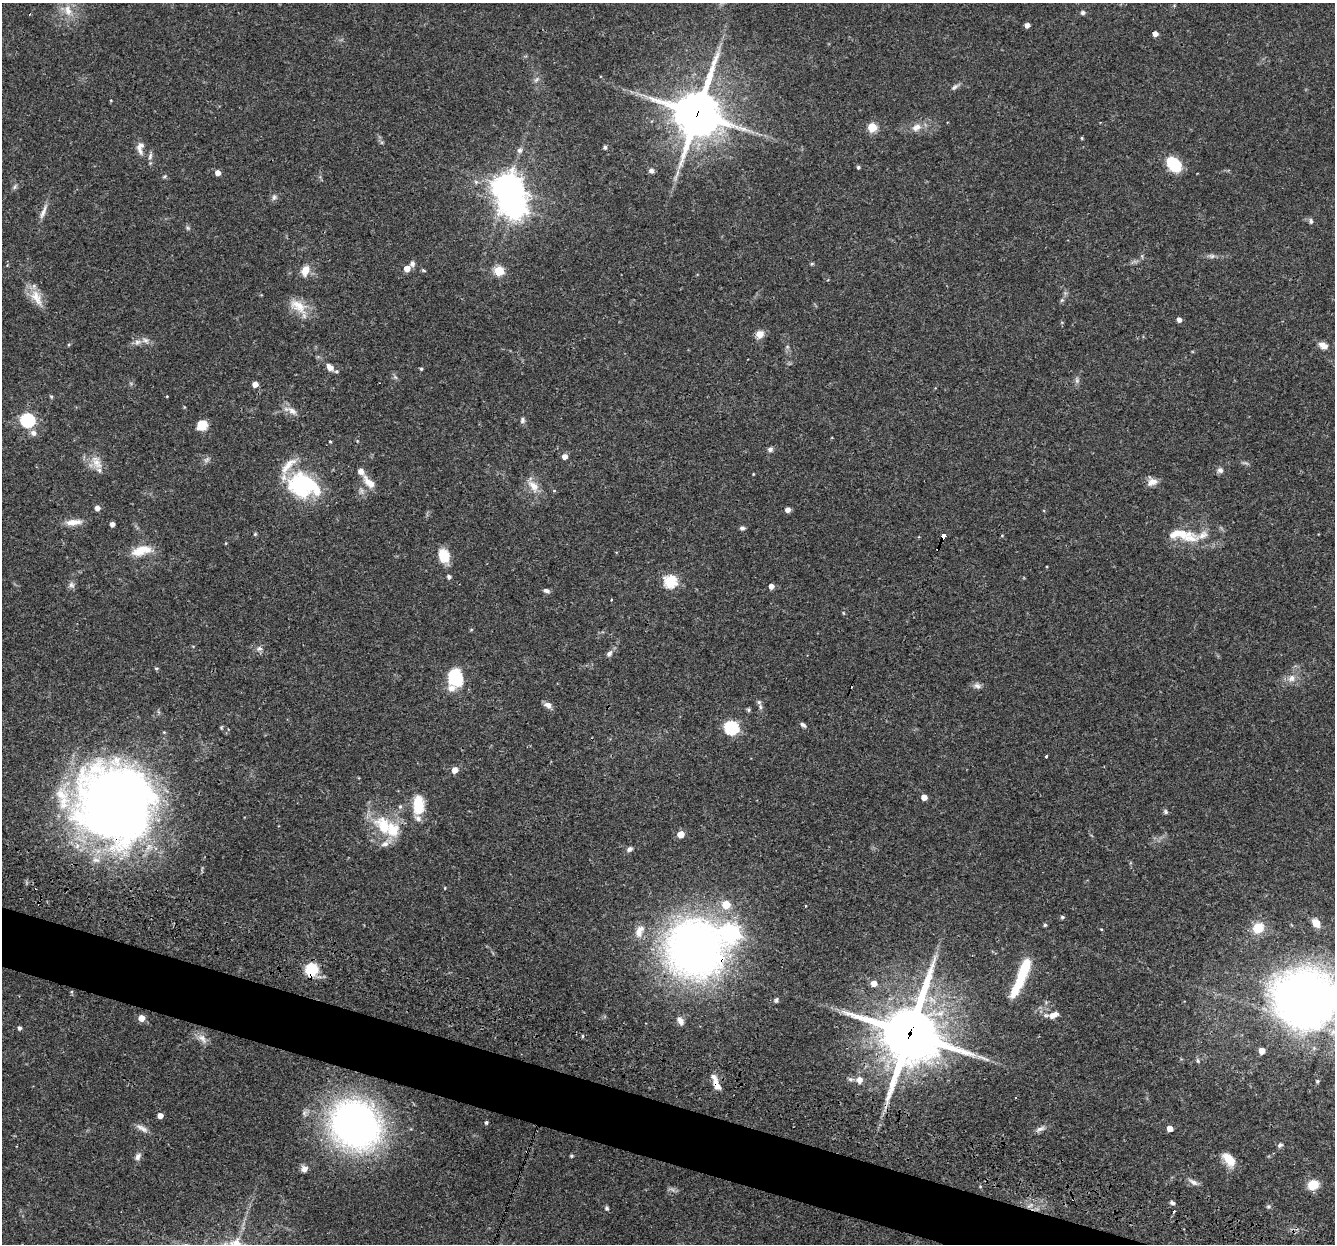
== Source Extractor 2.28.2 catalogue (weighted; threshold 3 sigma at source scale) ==
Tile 6 of 4 x 4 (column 2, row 2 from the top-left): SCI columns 1335-2667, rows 2740-3981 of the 5355 x 5411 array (HDU 1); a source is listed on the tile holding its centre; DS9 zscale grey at full resolution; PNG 1337 x 1246 px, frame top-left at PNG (2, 3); no overlay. Shown black and unused: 4% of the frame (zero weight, under 3 of 4 exposures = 3% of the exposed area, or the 3 px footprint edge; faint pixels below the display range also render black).
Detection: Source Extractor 2.28.2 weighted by HDU 2 'WHT'; one run over the whole footprint, this tile lists its part. Background 0.0577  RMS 0.0033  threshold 0.015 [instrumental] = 3 sigma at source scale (4.5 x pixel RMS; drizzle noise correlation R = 1.50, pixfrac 1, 0.05/0.05 arcsec/px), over >= 5 px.
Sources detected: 157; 2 inside a brighter object's white glare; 2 cosmic-ray / hot-pixel residue — not listed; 12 inside a brighter listed object's ellipse — not listed separately; the other 141 listed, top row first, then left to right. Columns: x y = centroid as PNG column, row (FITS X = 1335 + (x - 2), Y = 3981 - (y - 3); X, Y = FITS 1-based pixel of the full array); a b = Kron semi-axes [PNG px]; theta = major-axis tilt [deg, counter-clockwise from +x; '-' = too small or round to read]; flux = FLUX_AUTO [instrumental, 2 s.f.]
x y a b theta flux
68 10 15 9 -77 3.8
1083 13 6 5 - 0.75
1027 25 4 4 - 1.8
1155 34 4 4 - 1.8
955 87 10 5 32 0.92
697 113 16 15 - 1300
872 127 5 5 - 14
916 127 13 9 20 2.7
1082 138 4 3 - 0.38
605 147 4 4 - 0.81
140 148 18 8 85 2.3
520 150 7 7 - 1
1174 164 15 10 -49 13
858 167 4 4 - 0.57
651 171 6 6 - 0.99
218 173 5 4 - 2.3
677 173 9 4 71 1
164 177 6 4 19 0.43
14 187 7 4 88 0.63
507 187 10 9 - 340
274 197 8 6 74 0.87
43 212 22 5 68 2.1
1311 221 8 5 -89 0.7
188 228 6 4 -45 0.54
1212 256 9 6 -14 0.92
412 264 8 7 - 1
812 264 5 3 - 0.38
407 268 5 5 - 3.7
305 270 14 9 72 3.4
499 271 5 5 - 18
36 297 26 12 -62 5.1
1062 300 5 5 - 0.54
298 306 27 14 -31 6.2
1179 320 5 4 - 1.5
760 334 9 8 - 2.6
137 342 9 6 15 1.4
69 345 5 4 - 0.37
1323 345 12 7 -22 2.2
330 367 11 7 -44 2
421 369 4 3 - 0.43
1077 380 9 4 -82 0.81
255 384 5 4 - 2.5
51 396 6 3 -19 0.38
292 411 16 8 -30 2.3
28 420 6 6 - 53
522 420 8 6 79 0.85
202 425 10 10 - 4.8
33 433 9 7 -46 1.5
330 442 3 3 - 0.31
770 449 7 6 - 0.91
565 456 5 5 - 2.2
207 460 9 5 45 0.94
97 462 21 10 -58 3.9
1220 470 8 7 - 1.2
753 474 3 3 - 0.25
369 482 21 9 -44 3.7
1152 482 14 9 27 2.4
302 484 25 24 - 34
533 486 18 10 -43 3.7
97 508 5 5 - 1.6
788 510 5 4 - 2
74 522 21 8 6 3.3
112 524 4 4 - 1.6
742 528 7 4 0 0.69
255 534 6 3 45 0.36
1002 535 4 3 - 0.29
1183 535 51 15 -10 11
943 536 5 4 - 5.5
938 549 4 3 - 5.8
141 550 26 11 15 6.4
444 555 15 12 -71 6.3
449 577 4 4 - 0.96
670 582 6 6 - 35
71 585 8 8 - 1.1
771 586 5 4 - 1.9
546 591 8 5 -17 1.1
259 648 9 6 10 1
609 653 10 6 48 1.2
156 668 6 3 -1 0.37
455 678 23 18 -75 11
1291 678 11 9 61 2.3
977 686 10 7 -21 1.3
759 702 6 6 - 0.7
548 705 10 7 -33 1.6
749 709 5 4 - 0.6
803 725 9 5 -36 0.85
731 728 6 6 - 52
1046 756 3 3 - 0.61
455 770 5 5 - 2.9
924 797 5 4 - 2.8
114 804 61 57 -62 400
418 804 19 10 -89 10
400 806 6 5 - 0.59
1165 812 6 5 - 0.64
384 826 27 17 -58 13
681 834 5 5 - 5.1
629 849 8 6 34 0.95
726 905 5 5 - 9.3
1062 917 4 4 - 0.6
1316 923 9 7 -54 3
1045 925 4 4 - 0.54
1258 928 13 11 40 5.9
1101 929 4 3 - 0.27
639 932 13 9 -80 2.7
695 948 48 47 - 220
311 969 13 13 - 10
1022 975 47 9 68 19
874 983 6 6 - 2.3
1305 999 42 37 -12 300
776 1000 6 5 - 0.63
1053 1015 13 7 24 2.6
141 1018 5 5 - 3.5
680 1021 10 6 -59 1.8
19 1028 4 4 - 0.9
910 1034 23 21 79 1700
583 1036 4 3 - 0.38
202 1038 17 8 -51 2.3
1262 1051 5 4 - 3.3
985 1059 18 4 -26 1.7
1198 1061 7 5 -72 0.56
859 1080 9 9 - 2.4
1317 1081 4 4 - 0.44
716 1084 19 7 -67 3.1
160 1116 5 4 - 2.2
486 1122 4 4 - 0.61
355 1124 45 38 -38 150
142 1128 18 6 -30 1.8
1170 1128 4 4 - 3.2
1041 1129 13 5 21 1.4
1280 1145 8 5 32 0.69
138 1156 9 7 65 1.4
572 1156 4 4 - 0.51
1229 1159 19 10 -50 4.9
304 1169 8 7 - 1.6
1193 1182 13 6 -31 1.5
1313 1185 10 8 18 6.5
1172 1203 7 5 -20 0.77
1031 1205 9 5 31 1.1
1268 1206 6 6 - 0.63
607 1208 6 5 - 0.55
1173 1211 3 3 - 0.66
Overlapping masked pixels (flux is a lower limit): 9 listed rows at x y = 697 113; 943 536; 938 549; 114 804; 695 948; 311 969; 1305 999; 910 1034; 716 1084
Isophote crosses this tile's border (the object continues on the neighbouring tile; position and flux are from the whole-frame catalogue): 2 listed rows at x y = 114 804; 1305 999